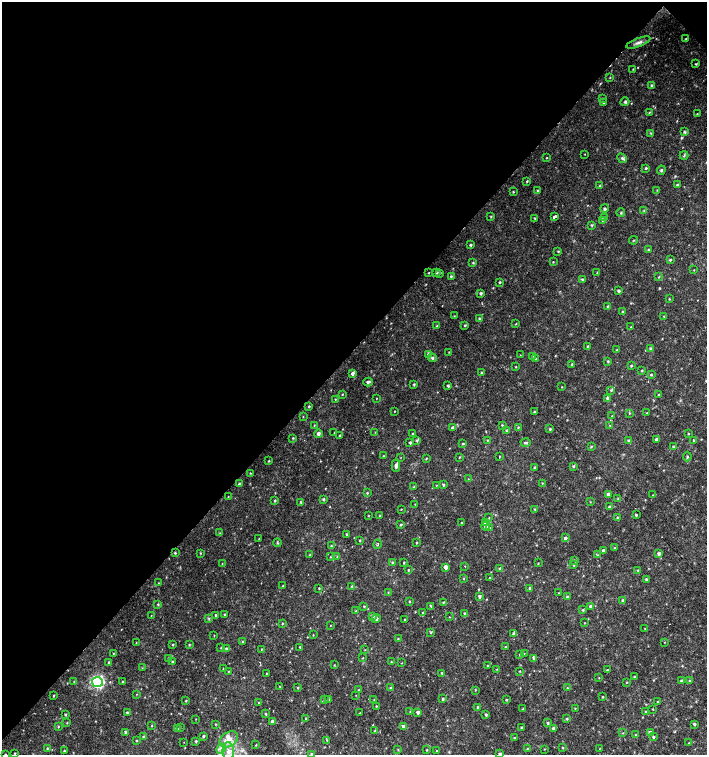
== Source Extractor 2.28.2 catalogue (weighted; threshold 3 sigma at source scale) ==
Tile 2 of 4 x 4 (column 2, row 1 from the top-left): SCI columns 1635-3043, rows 4517-6021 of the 6024 x 6030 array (HDU 1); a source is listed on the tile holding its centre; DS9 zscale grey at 2 x 2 block average (1 PNG px = mean of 2 x 2 image px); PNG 709 x 757 px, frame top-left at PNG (2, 2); each listed source drawn as its Kron ellipse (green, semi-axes under 4 px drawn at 4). Shown black and unused: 47% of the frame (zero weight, under 2 of 3 exposures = <1% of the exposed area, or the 3 px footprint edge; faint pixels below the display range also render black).
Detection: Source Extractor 2.28.2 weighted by HDU 2 'WHT'; one run over the whole footprint, this tile lists its part. Background 0.0231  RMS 0.0035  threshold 0.0158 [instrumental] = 3 sigma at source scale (4.5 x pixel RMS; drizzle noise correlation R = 1.50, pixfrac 1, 0.0396/0.0396 arcsec/px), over >= 5 px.
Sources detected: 348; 1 cosmic-ray / hot-pixel residue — neither listed nor drawn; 1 coinciding with a brighter row at this scale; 1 inside a brighter listed object's ellipse — not listed separately; the other 345 listed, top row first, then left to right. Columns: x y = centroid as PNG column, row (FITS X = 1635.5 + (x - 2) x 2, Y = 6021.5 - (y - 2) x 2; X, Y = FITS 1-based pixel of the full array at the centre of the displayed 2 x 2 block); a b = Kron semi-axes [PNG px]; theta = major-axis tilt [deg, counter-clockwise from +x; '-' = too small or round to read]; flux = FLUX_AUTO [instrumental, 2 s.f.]
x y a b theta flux
686 39 2 2 - 0.62
638 43 13 3 20 3.1
696 64 3 2 - 0.56
633 69 3 2 - 0.35
610 77 4 2 - 0.4
651 85 4 2 - 0.73
603 98 3 2 - 0.54
625 102 4 3 - 1.3
603 103 3 2 - 0.81
649 112 4 2 - 0.44
697 114 2 2 - 0.41
684 132 3 2 - 0.94
651 133 3 2 - 0.68
585 154 2 2 - 0.3
684 155 4 2 - 0.77
546 158 3 2 - 0.42
622 158 5 3 - 1.7
646 168 3 3 - 0.87
661 170 4 3 - 1.2
527 181 4 2 - 0.6
677 185 3 3 - 0.9
600 186 3 2 - 0.54
657 190 3 2 - 0.38
537 191 3 2 - 0.6
513 192 3 2 - 0.77
604 208 4 3 - 1.3
644 210 3 2 - 0.54
621 213 4 2 - 0.71
491 216 3 2 - 0.61
554 217 4 2 - 4.5
535 218 3 2 - 0.7
604 218 4 3 - 0.87
602 220 4 3 - 0.88
591 225 3 3 - 0.76
634 240 4 2 - 0.59
471 245 3 2 - 1.1
648 250 3 3 - 0.78
558 251 3 2 - 0.51
670 260 3 3 - 0.78
553 262 2 2 - 0.48
473 263 3 2 - 0.76
694 270 2 2 - 0.36
429 272 3 2 - 0.43
437 272 3 2 - 0.7
597 272 3 2 - 0.33
440 273 3 2 - 0.53
451 276 3 3 - 0.87
659 277 3 2 - 0.48
582 279 3 2 - 0.78
500 282 2 2 - 0.84
619 291 4 3 - 1.3
481 293 4 3 - 1.1
669 299 3 2 - 0.5
608 307 4 3 - 1.2
623 312 3 3 - 0.82
454 316 3 2 - 0.39
664 316 3 2 - 0.43
479 318 3 2 - 0.94
516 324 3 2 - 0.45
465 325 3 2 - 0.76
437 326 3 2 - 0.41
631 327 3 2 - 0.46
587 346 3 2 - 0.49
650 348 3 2 - 0.64
617 350 3 3 - 0.78
449 352 2 2 - 0.42
429 354 4 3 - 0.93
520 355 2 2 - 0.28
532 356 3 2 - 0.44
432 358 4 3 - 1.1
536 359 2 2 - 0.39
608 361 3 2 - 0.75
572 364 3 2 - 0.62
631 366 3 2 - 0.79
516 367 3 2 - 0.43
642 371 3 2 - 0.56
352 373 4 3 - 1.8
482 373 3 3 - 1.4
651 375 3 3 - 0.81
368 382 5 3 - 1.5
414 384 3 3 - 0.81
448 386 3 2 - 0.95
562 387 3 2 - 0.37
611 390 3 2 - 0.66
342 394 3 2 - 0.48
658 395 3 2 - 0.48
377 398 3 2 - 0.34
608 398 4 3 - 1.7
335 399 3 2 - 0.5
309 406 3 3 - 0.66
395 411 2 2 - 0.37
534 412 3 3 - 0.68
629 413 3 2 - 0.62
647 413 3 2 - 0.53
303 416 3 2 - 0.42
612 416 3 2 - 0.43
314 425 3 2 - 0.44
502 425 3 2 - 0.55
610 425 3 2 - 0.51
518 427 3 3 - 0.76
453 428 4 4 - 2.1
550 429 3 3 - 0.84
506 430 4 2 - 0.67
375 432 2 2 - 0.27
334 433 3 2 - 0.32
318 434 4 4 - 2.1
412 434 2 2 - 0.54
688 434 3 2 - 0.42
340 435 2 2 - 0.66
293 438 3 3 - 0.63
656 439 4 3 - 1.4
487 440 3 2 - 0.44
628 440 3 3 - 0.65
694 440 3 2 - 0.69
417 441 3 3 - 0.78
410 443 3 2 - 1.2
526 443 5 3 - 1.3
463 444 3 3 - 0.68
591 446 3 3 - 0.6
673 446 3 2 - 0.74
383 456 3 2 - 0.65
687 456 5 3 - 0.99
401 457 2 2 - 0.32
459 457 3 2 - 0.56
499 457 3 2 - 0.4
426 459 3 2 - 0.51
269 461 2 2 - 0.56
396 466 6 3 87 2.3
573 466 4 3 - 0.86
534 467 3 3 - 0.78
250 473 3 2 - 0.53
468 479 2 2 - 0.33
542 483 2 2 - 0.36
240 484 3 3 - 1.5
436 485 3 2 - 0.3
443 485 3 2 - 0.93
414 487 3 2 - 0.61
367 493 3 3 - 0.67
608 494 3 3 - 1.6
653 495 2 2 - 0.39
228 497 3 2 - 0.37
618 498 3 2 - 0.58
323 499 3 2 - 1.1
275 500 3 3 - 0.79
301 502 3 3 - 0.79
590 502 2 2 - 0.36
415 504 2 2 - 0.31
610 507 3 3 - 1.8
401 509 2 2 - 0.38
535 509 3 2 - 0.62
380 515 3 2 - 0.37
636 515 3 2 - 0.72
368 516 2 2 - 0.43
489 518 3 2 - 0.35
618 518 4 3 - 1
485 522 3 3 - 1.2
462 523 3 2 - 0.56
401 525 3 2 - 0.77
486 526 4 4 - 2.3
490 528 3 3 - 0.79
220 533 3 2 - 0.32
347 534 3 2 - 0.86
565 538 3 3 - 1.4
259 539 3 2 - 0.35
360 540 3 2 - 0.57
277 543 4 2 - 0.89
416 543 3 2 - 0.57
378 544 5 2 - 0.77
331 546 3 2 - 0.73
614 548 3 2 - 0.57
603 550 3 3 - 1.5
175 553 3 3 - 0.94
200 553 3 2 - 0.49
659 553 3 3 - 1.6
310 555 3 2 - 0.42
597 555 3 3 - 0.74
337 556 3 2 - 0.52
330 557 2 2 - 0.44
575 560 3 2 - 0.48
392 562 3 2 - 0.8
404 562 3 2 - 0.62
538 563 3 2 - 0.44
222 564 3 2 - 0.37
574 565 3 2 - 0.61
465 566 2 2 - 0.93
446 567 3 3 - 2.9
500 568 4 2 - 0.69
409 570 3 2 - 0.5
638 570 3 3 - 0.75
490 577 2 2 - 0.39
464 579 3 2 - 0.54
646 579 3 2 - 1.1
158 583 3 2 - 0.29
283 586 2 2 - 0.5
352 586 3 2 - 0.62
319 588 2 2 - 0.51
530 588 3 3 - 1
388 592 3 2 - 0.42
559 593 2 2 - 0.29
479 596 3 3 - 1.5
567 597 3 3 - 1.4
622 600 4 3 - 1.1
409 601 3 2 - 0.63
443 602 3 2 - 0.61
158 604 3 3 - 0.75
364 606 3 2 - 0.61
430 606 3 2 - 0.81
591 606 3 3 - 2.4
583 610 3 3 - 0.76
356 611 3 3 - 1
423 613 3 2 - 0.54
464 613 3 2 - 0.68
151 615 2 2 - 0.28
216 615 3 3 - 1.2
224 615 3 2 - 0.7
373 616 4 3 - 1.4
449 617 2 2 - 0.33
209 619 4 3 - 0.84
376 619 4 4 - 1.9
405 619 2 2 - 0.44
282 623 3 2 - 0.61
584 623 2 2 - 0.34
331 625 2 2 - 0.31
645 628 3 2 - 0.54
431 633 3 2 - 0.56
513 633 4 3 - 1
214 635 3 2 - 0.33
313 635 3 2 - 0.35
398 639 3 2 - 0.52
243 642 3 2 - 0.5
665 642 3 2 - 0.35
136 643 3 2 - 0.35
173 644 2 2 - 0.68
189 644 3 3 - 0.63
300 647 3 2 - 0.6
506 647 2 2 - 0.67
221 648 3 2 - 0.4
226 649 3 3 - 1
262 649 3 2 - 0.44
365 650 2 2 - 0.35
114 653 3 2 - 0.33
524 653 3 2 - 0.31
520 655 3 2 - 0.58
363 658 3 2 - 0.45
168 659 3 3 - 0.63
534 659 4 3 - 0.9
109 662 3 2 - 0.94
172 662 3 2 - 0.7
391 662 2 2 - 0.49
402 663 3 2 - 0.39
334 665 3 2 - 0.45
488 666 3 2 - 0.61
142 668 3 2 - 0.33
223 669 2 2 - 0.43
497 669 3 2 - 0.41
607 670 2 2 - 0.64
229 671 2 2 - 0.44
520 671 2 2 - 0.46
266 673 3 2 - 0.41
442 673 3 3 - 1
634 676 3 3 - 0.52
599 678 2 2 - 0.34
681 680 3 3 - 0.82
689 680 3 3 - 0.77
74 682 2 2 - 0.38
97 682 5 5 - 110
123 682 3 2 - 0.58
627 682 3 2 - 0.44
280 686 3 2 - 0.71
298 688 3 2 - 0.54
391 688 3 3 - 1.5
567 688 3 2 - 0.58
358 690 3 2 - 0.42
475 690 3 2 - 0.44
137 694 3 2 - 0.42
356 695 2 2 - 0.3
54 696 3 2 - 0.76
603 697 3 2 - 0.62
325 699 3 3 - 0.66
328 699 3 3 - 0.72
374 699 3 2 - 0.46
443 699 3 3 - 1.1
506 700 3 2 - 0.65
186 701 3 2 - 0.6
259 702 2 2 - 0.61
658 702 3 3 - 1
376 706 3 2 - 0.48
477 707 3 2 - 1
575 708 3 3 - 0.54
523 709 3 2 - 0.53
653 709 2 2 - 0.51
410 711 3 2 - 0.74
127 712 2 2 - 0.82
418 712 4 3 - 2.1
646 712 2 2 - 0.97
265 713 3 3 - 0.68
360 713 2 2 - 0.37
65 715 3 3 - 0.76
486 715 3 3 - 0.93
306 718 2 2 - 0.71
196 719 2 2 - 0.3
567 719 3 3 - 0.91
272 722 3 3 - 2.2
67 723 3 2 - 0.46
548 723 3 2 - 0.94
215 724 3 2 - 0.5
694 724 3 2 - 1.2
152 726 2 2 - 0.54
404 726 4 3 - 2.6
58 727 3 2 - 0.61
180 727 3 2 - 0.39
521 727 3 2 - 0.87
554 728 4 3 - 1.9
177 729 3 2 - 0.59
375 731 3 3 - 0.65
125 732 3 2 - 1
623 733 3 2 - 0.41
650 733 4 4 - 2.9
636 735 4 3 - 0.92
203 736 3 2 - 0.98
143 737 3 3 - 0.73
653 737 3 3 - 1.1
515 738 3 2 - 0.62
229 739 10 7 34 6.9
137 740 3 2 - 0.59
327 740 3 2 - 0.46
196 741 3 2 - 0.9
184 742 2 2 - 0.24
689 743 2 2 - 0.39
256 745 3 2 - 0.53
562 747 3 2 - 0.56
47 748 3 3 - 0.65
221 749 5 4 - 2.5
527 749 3 2 - 0.6
544 749 3 2 - 0.39
599 749 3 2 - 0.33
398 750 3 2 - 0.6
427 750 2 2 - 0.49
64 751 3 2 - 0.75
228 751 8 6 89 6
437 751 2 2 - 0.43
15 753 2 2 - 0.52
5 754 3 2 - 0.5
312 754 3 2 - 0.91
500 754 3 2 - 1.4
Isophote crosses this tile's border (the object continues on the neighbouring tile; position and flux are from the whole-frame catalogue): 3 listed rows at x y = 5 754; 312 754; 500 754
Diffuse or blended objects may show on this block-average render without a row.